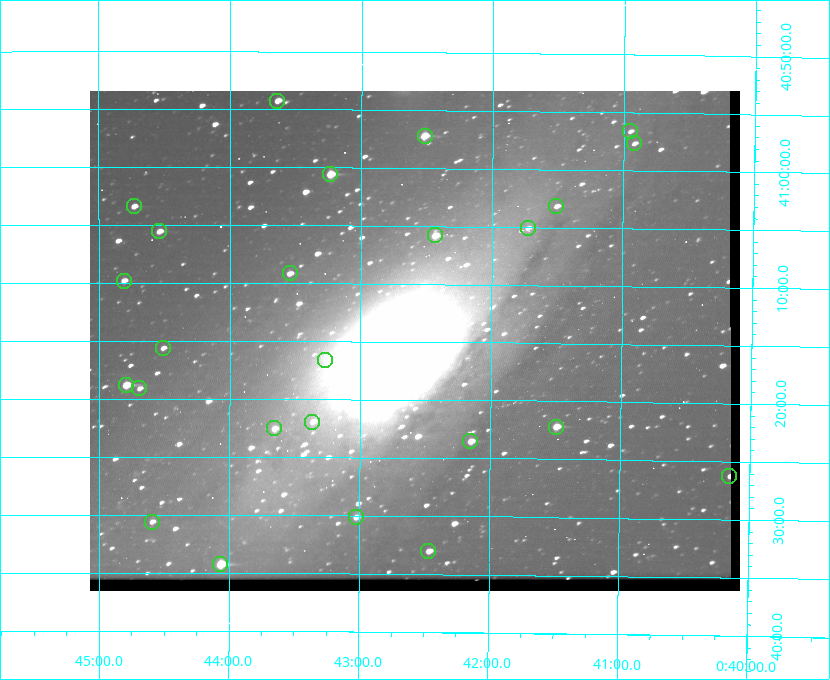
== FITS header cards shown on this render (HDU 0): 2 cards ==
NAXIS1  =                  650 / Width of table row in bytes
NAXIS2  =                  500 / Number of rows in table

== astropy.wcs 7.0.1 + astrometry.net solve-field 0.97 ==
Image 650 x 500 px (HDU 0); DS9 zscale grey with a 90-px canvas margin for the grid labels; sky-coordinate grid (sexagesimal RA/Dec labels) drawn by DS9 from the SOLVED WCS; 25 Tycho-2 reference stars matched to detected sources circled (green)
Header WCS: none
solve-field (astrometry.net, Tycho-2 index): SOLVED blind (the file carries no WCS)
Solved WCS: RA---TAN-SIP/DEC--TAN-SIP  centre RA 00:42:35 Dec +41:15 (10.65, +41.25 deg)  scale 5.18 arcsec/px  FOV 56.1' x 43.1'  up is +180 deg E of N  parity flipped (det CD > 0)
(file carries no celestial WCS; the grid is the blind solution)
Tycho-2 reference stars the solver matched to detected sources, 25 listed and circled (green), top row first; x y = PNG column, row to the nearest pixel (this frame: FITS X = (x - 90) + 1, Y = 500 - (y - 91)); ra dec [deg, ICRS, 3 dp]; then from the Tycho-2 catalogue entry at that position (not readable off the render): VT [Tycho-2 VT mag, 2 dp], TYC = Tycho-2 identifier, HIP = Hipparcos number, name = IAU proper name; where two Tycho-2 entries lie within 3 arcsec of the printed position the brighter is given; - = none
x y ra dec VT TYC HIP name
277 101 10.910 +40.904 10.39 2801-1024-1 - -
630 131 10.238 +40.944 11.79 2801-2058-1 - -
425 136 10.629 +40.954 9.37 2801-2009-1 3333 -
634 143 10.230 +40.961 11.47 2801-2047-1 - -
330 174 10.809 +41.009 9.29 2801-2078-1 - -
134 206 11.183 +41.057 10.65 2801-1540-1 - -
556 206 10.377 +41.053 11.36 2801-2079-1 - -
528 228 10.431 +41.085 11.65 2801-2062-1 - -
159 231 11.135 +41.093 10.71 2801-1503-1 - -
435 235 10.609 +41.097 10.73 2801-2063-1 - -
290 273 10.886 +41.153 10.99 2801-2037-1 - -
124 281 11.202 +41.163 10.95 2801-1544-1 - -
163 348 11.127 +41.260 11.28 2805-390-1 - -
325 360 10.818 +41.276 11.21 2805-2125-1 - -
126 385 11.198 +41.314 9.30 2805-117-1 - -
139 388 11.172 +41.318 11.25 2805-108-1 - -
312 422 10.841 +41.366 11.19 2805-2131-1 - -
556 427 10.374 +41.370 10.16 2805-213-1 - -
274 428 10.914 +41.376 10.74 2805-2142-1 - -
470 441 10.538 +41.392 10.59 2805-2135-1 - -
729 476 10.038 +41.438 10.94 2805-517-1 - -
356 517 10.757 +41.502 11.21 2805-2136-1 - -
152 522 11.148 +41.510 11.65 2805-2178-1 - -
428 551 10.616 +41.550 10.67 2805-2192-1 - -
220 564 11.016 +41.571 9.16 2805-2199-1 3447 -